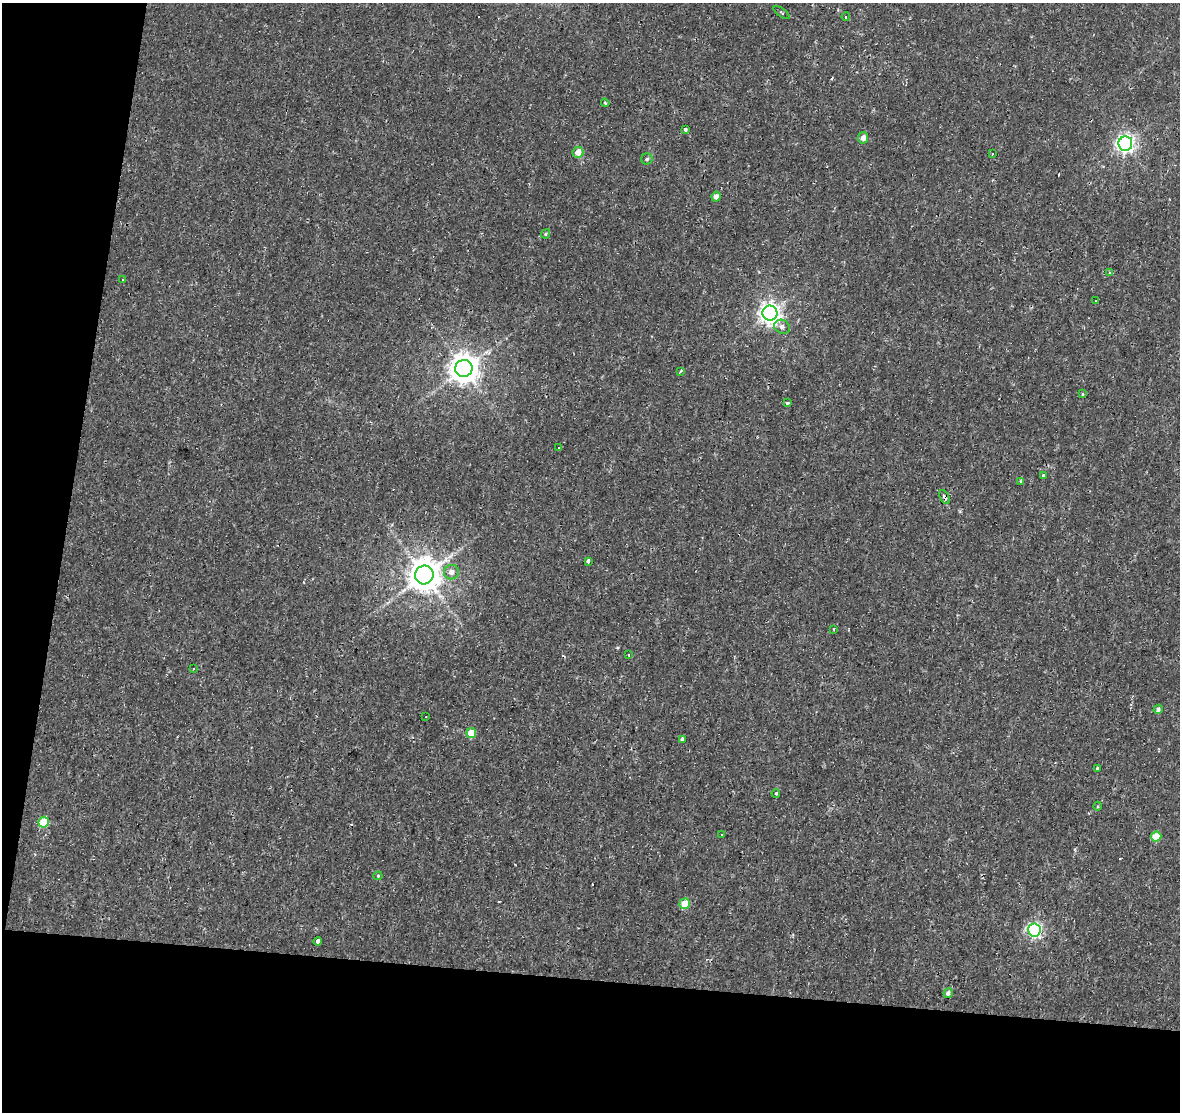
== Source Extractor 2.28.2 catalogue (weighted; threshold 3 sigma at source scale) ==
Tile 3 of 2 x 2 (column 1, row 2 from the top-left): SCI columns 1-1178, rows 126-1235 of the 2356 x 2456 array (HDU 1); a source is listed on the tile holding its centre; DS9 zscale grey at full resolution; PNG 1182 x 1114 px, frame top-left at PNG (2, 3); each listed source drawn as its Kron ellipse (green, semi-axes under 4 px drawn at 4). Shown black and unused: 17% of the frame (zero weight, under 2 of 3 exposures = <1% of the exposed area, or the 3 px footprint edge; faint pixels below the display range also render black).
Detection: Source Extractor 2.28.2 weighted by HDU 2 'WHT'; one run over the whole footprint, this tile lists its part. Background 0.00937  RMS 0.0025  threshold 0.011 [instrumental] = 3 sigma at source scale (4.5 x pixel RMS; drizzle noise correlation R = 1.50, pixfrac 1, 0.0396/0.0396 arcsec/px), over >= 5 px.
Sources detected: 53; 8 cosmic-ray / hot-pixel residue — neither listed nor drawn; the other 45 listed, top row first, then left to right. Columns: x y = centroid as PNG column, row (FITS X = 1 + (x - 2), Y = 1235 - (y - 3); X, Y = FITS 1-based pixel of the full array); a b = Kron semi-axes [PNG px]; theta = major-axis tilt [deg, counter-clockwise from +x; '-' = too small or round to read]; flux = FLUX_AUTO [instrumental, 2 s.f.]
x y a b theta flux
782 13 9 2 -36 0.29
846 17 4 3 - 0.34
605 103 4 3 - 0.27
685 130 4 3 - 0.8
863 138 6 5 - 1.4
1125 144 7 7 - 110
578 152 5 5 - 2.5
992 154 3 2 - 0.46
647 159 6 5 - 0.57
716 197 5 4 - 1.4
546 234 5 4 - 0.33
1110 273 4 3 - 0.46
122 280 3 3 - 0.56
1095 300 2 2 - 0.19
770 313 7 7 - 170
782 327 8 6 -26 1
464 368 8 8 - 360
680 371 4 3 - 0.42
1083 394 4 3 - 1
787 403 3 3 - 0.65
558 448 3 2 - 0.29
1044 475 3 3 - 1.6
1021 481 3 3 - 1.1
944 497 7 4 -65 0.91
588 561 4 3 - 0.59
451 572 7 7 - 1.4
424 575 9 9 - 490
833 629 3 2 - 0.18
629 655 3 3 - 0.41
193 668 3 3 - 1.5
1158 709 5 4 - 0.66
426 717 3 2 - 0.16
471 733 5 4 - 4.4
683 739 4 3 - 0.77
1098 768 4 4 - 0.45
776 793 4 3 - 0.31
1098 806 4 3 - 0.22
44 822 5 5 - 7.8
722 834 3 3 - 1.6
1156 836 5 5 - 5.6
378 876 4 4 - 0.25
685 904 5 5 - 4.5
1034 930 6 6 - 51
318 941 4 3 - 7.4
948 993 5 4 - 0.84
Overlapping masked pixels (flux is a lower limit): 1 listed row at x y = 944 497